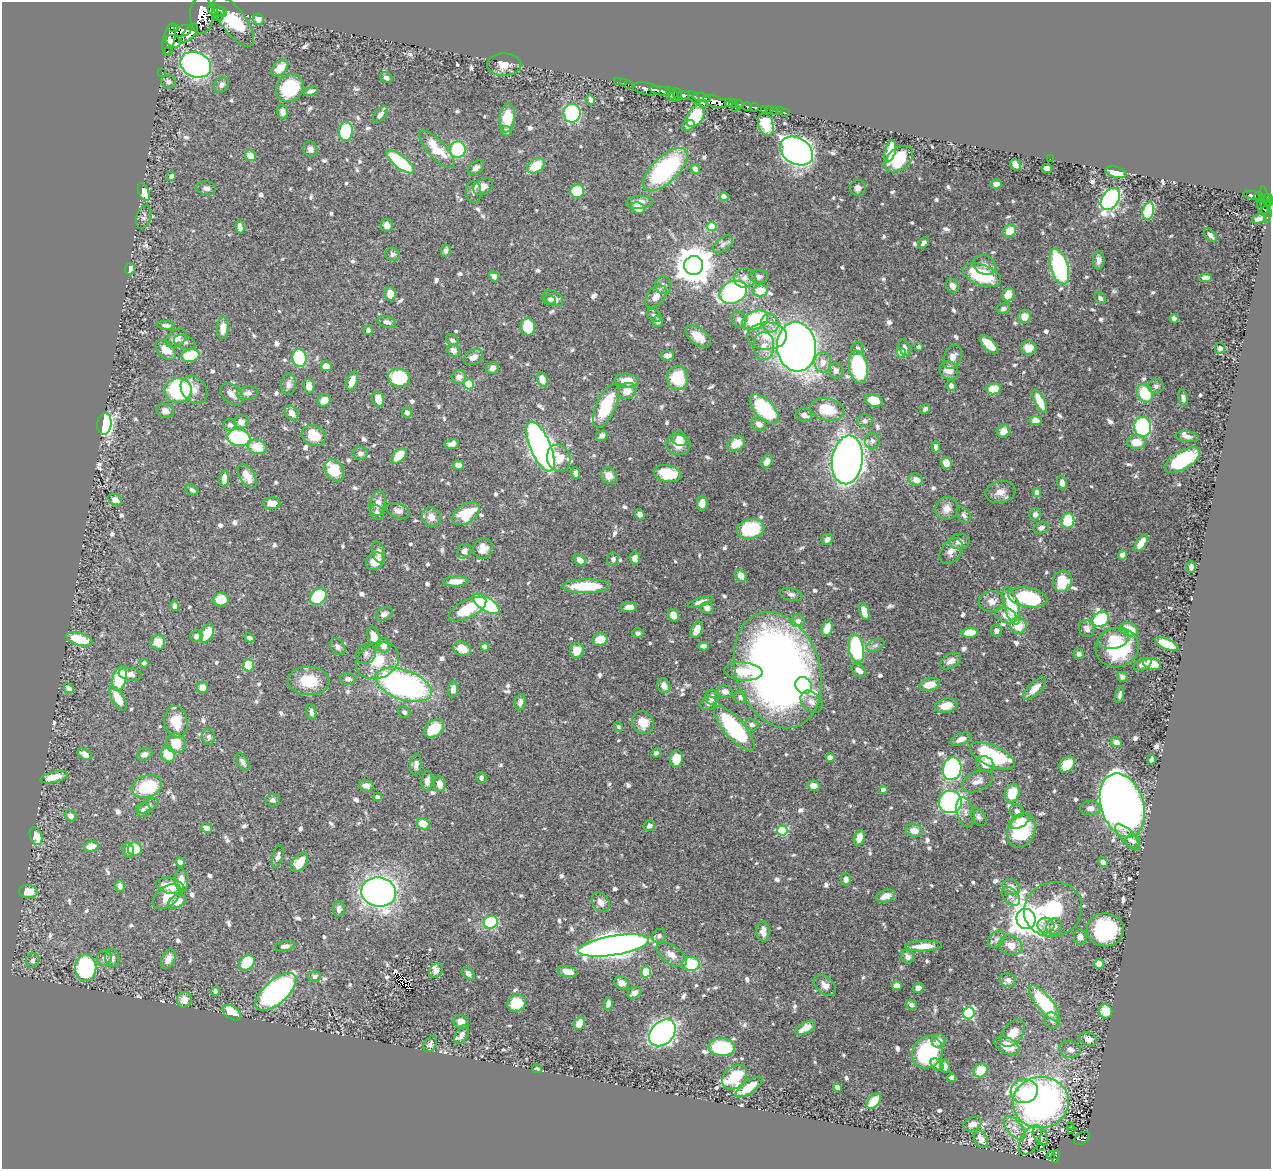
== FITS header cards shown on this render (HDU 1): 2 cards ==
NAXIS1  =                 1269
NAXIS2  =                 1167

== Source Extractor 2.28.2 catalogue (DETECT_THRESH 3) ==
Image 1269 x 1167 px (HDU 1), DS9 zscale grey, 1 PNG px = 1 image px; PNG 1273 x 1171 px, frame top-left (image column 1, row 1167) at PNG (2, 2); each listed source drawn as its Kron ellipse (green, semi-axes under 4 px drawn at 4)
Background 0.642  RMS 0.0094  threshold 0.0283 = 3 sigma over >= 5 px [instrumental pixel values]
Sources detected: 825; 4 with non-positive FLUX_AUTO (blend fragments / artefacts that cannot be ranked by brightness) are neither listed nor drawn; of the other 821, the 500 brightest by FLUX_AUTO listed and drawn (321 fainter detections omitted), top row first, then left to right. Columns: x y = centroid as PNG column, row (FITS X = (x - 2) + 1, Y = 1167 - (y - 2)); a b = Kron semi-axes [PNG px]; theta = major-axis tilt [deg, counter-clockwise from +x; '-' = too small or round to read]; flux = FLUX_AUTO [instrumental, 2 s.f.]
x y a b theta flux
216 11 8 5 -24 550
222 12 5 4 - 490
201 15 19 11 89 1900
218 17 5 3 - 120
259 19 6 5 - 7.9
234 22 29 12 -53 170
173 28 6 4 -16 50
183 31 8 5 21 190
189 33 11 5 50 510
169 40 15 6 79 860
173 41 8 5 -28 22
168 52 4 2 - 15
196 65 16 12 -24 240
504 65 17 11 2 7.4
280 68 10 6 43 9.7
162 72 2 2 - 3
386 78 6 5 - 2.9
168 82 7 6 - 2.3
617 82 2 2 - 8.4
623 83 2 2 - 7.5
628 84 3 2 - 15
221 85 8 6 49 2.3
290 88 15 12 42 38
646 89 14 6 -11 710
311 91 7 4 19 1.9
660 91 11 3 -11 660
673 94 9 4 -49 110
677 94 6 3 -69 76
684 95 6 4 -3 410
670 97 3 2 - 21
694 97 7 4 -49 260
702 98 9 3 -9 130
590 99 5 4 - 3.1
715 102 12 5 -18 1000
728 102 3 3 - 86
703 103 4 3 - 55
734 104 4 3 - 210
739 104 4 3 - 170
747 107 5 4 - 130
755 107 4 3 - 37
735 108 4 3 - 95
764 109 3 3 - 24
769 110 2 2 - 4.7
774 111 2 2 - 5.5
779 111 2 2 - 2.1
283 112 7 5 -71 2.8
572 113 9 8 - 65
786 113 2 2 - 4.5
380 115 10 5 51 3.1
695 116 12 7 56 26
507 118 14 7 84 17
766 124 11 7 -71 16
688 125 6 5 - 4.4
346 131 9 7 85 46
506 131 5 5 - 3.9
310 149 8 7 - 2.9
437 149 24 9 -47 19
458 150 8 8 - 50
797 151 17 13 -32 460
890 151 11 5 75 14
250 156 6 5 - 7.3
899 159 16 11 39 32
1050 159 2 2 - 3.3
400 162 17 6 -38 56
1016 165 6 5 - 5.8
536 166 9 6 34 17
476 168 9 6 35 3.1
1047 168 5 4 - 4.4
665 169 28 13 43 97
695 169 5 4 - 3.2
1116 172 10 5 -14 11
171 176 5 4 - 2
996 184 5 4 - 4.8
483 187 10 7 30 6.2
206 188 10 7 -6 2.7
858 188 8 8 - 3.2
577 191 7 6 - 20
144 192 9 5 -66 11
474 192 11 7 -83 3.4
1252 195 9 3 -11 140
724 197 4 4 - 7.7
1259 197 6 3 -79 140
1268 198 4 4 - 130
1110 199 12 8 54 140
639 202 13 6 4 5.7
1269 203 3 2 - 80
1265 205 18 5 -81 140
638 208 7 5 -28 7.4
1263 208 7 4 -52 89
1148 211 9 5 76 44
1265 211 5 2 - 48
144 217 12 7 72 2.3
1259 219 7 4 14 3.8
387 225 6 6 - 3.8
240 227 6 4 -81 3.7
712 227 5 4 - 17
1010 231 7 5 42 14
1210 235 8 4 -49 2.6
923 243 6 4 44 2.3
723 244 12 6 38 2.5
446 250 6 5 - 2.1
392 254 7 6 - 2.1
1099 260 9 6 89 3
694 265 9 9 - 1800
985 265 12 9 -24 3.9
1059 267 18 8 -74 94
130 268 6 5 - 3.3
982 275 20 10 -20 42
494 276 5 4 - 4.8
759 277 9 6 -2 2.5
745 278 11 9 8 4.3
1205 278 6 4 3 3.3
663 285 9 8 - 2.4
952 286 7 6 - 4
760 290 7 6 - 11
733 292 14 11 24 110
390 294 7 5 -76 9.1
1008 295 7 6 - 9.8
656 297 13 8 49 5.2
553 298 10 7 -34 5.6
1100 298 6 5 - 2
549 300 7 5 -17 2.1
1003 309 7 5 9 2.4
654 315 8 5 -33 1.9
1025 317 6 6 - 6.8
1174 319 5 4 - 3
739 320 8 7 - 2.6
755 320 14 9 26 57
658 321 6 5 - 2.2
387 322 9 5 -17 2.2
770 323 9 8 - 3.8
166 325 9 4 -6 2.2
528 327 9 7 -86 23
223 328 11 6 86 6.6
368 330 4 4 - 2.4
767 336 20 13 1 14
698 337 15 8 -39 8.5
176 338 12 8 36 6.8
452 340 6 5 - 1.9
185 342 11 6 -20 2.4
989 344 12 5 -45 13
764 346 14 10 88 7.9
797 347 25 19 -82 660
919 347 4 4 - 2.2
857 348 6 6 - 2.6
905 348 9 5 -68 2.6
1029 348 8 7 - 8.1
1220 348 5 5 - 2.1
166 350 12 7 -41 7.4
453 350 7 6 - 3.1
901 353 5 4 - 20
190 356 9 6 12 27
667 356 6 5 - 3.6
473 357 10 7 27 4
953 357 12 8 67 4.8
299 358 9 7 -76 52
823 362 10 8 -90 5.4
326 366 5 5 - 5.7
858 367 16 9 -80 55
492 368 6 5 - 3.1
949 370 10 8 -39 6.8
836 371 8 7 - 3.2
399 377 11 9 -18 40
459 377 7 7 - 4.2
677 378 12 10 89 24
542 380 7 5 -68 7.1
352 381 10 5 71 7
627 381 12 7 -4 8.7
289 384 10 7 87 3.8
469 384 5 5 - 30
309 386 7 5 -83 4.8
951 386 5 5 - 2.6
1156 386 8 7 - 2.1
994 389 7 5 11 18
178 390 13 12 - 72
194 390 15 11 -49 6.1
627 391 9 8 - 7.8
247 393 11 6 8 2.6
1145 393 9 7 -63 26
232 394 13 9 -41 4.4
1183 398 8 4 -81 2.8
378 399 8 5 -78 7.8
324 400 6 6 - 7.1
874 400 9 6 -17 12
1040 401 13 5 -64 14
606 406 23 9 65 32
764 409 18 9 -46 59
827 409 17 11 -11 18
925 409 5 4 - 1.9
165 411 9 7 -19 3
407 412 5 4 - 2.9
292 413 8 6 -56 5.4
804 415 8 6 -20 2.8
865 421 7 6 - 2
1035 421 6 4 -5 7.5
241 422 7 6 - 5.1
104 424 11 7 84 130
759 424 8 6 -27 3.6
230 425 6 6 - 2.2
1143 427 10 8 -82 78
1003 431 6 6 - 5.9
314 436 12 10 -30 16
602 436 6 4 33 2.6
1187 437 12 5 -6 3.1
239 438 12 8 -9 63
679 439 8 7 - 6
872 441 8 7 - 2.5
1136 442 9 6 -4 11
452 444 7 4 14 2.8
736 444 9 6 31 11
678 445 12 10 -6 8
257 447 9 7 -17 14
541 447 27 10 -67 410
936 447 5 4 - 2.7
360 453 7 6 - 2.5
399 456 9 5 47 14
559 458 14 11 -72 12
847 460 24 15 82 500
1182 460 19 9 30 49
767 461 7 5 62 5.2
946 463 6 5 - 11
458 465 5 4 - 4.6
334 470 12 9 -58 22
576 473 6 4 -84 2.1
668 473 14 8 -12 23
609 475 8 7 - 6.3
247 476 13 7 -57 6.8
224 478 8 5 84 5
916 480 7 6 - 4.4
1062 483 7 5 -73 3.8
192 490 7 5 -34 2
1000 492 15 11 12 6.2
1037 492 4 4 - 4.9
115 500 7 5 -27 3.8
272 503 8 6 0 8.5
702 503 7 5 -90 4
378 504 12 8 79 5.9
947 509 12 11 - 5.8
398 511 12 7 -18 3.9
377 512 8 6 -52 1.9
466 514 15 9 33 24
640 514 5 4 - 3.3
1035 514 6 5 - 2.9
964 515 8 6 -54 2
431 517 10 9 - 6.2
1068 521 8 6 82 22
1041 528 8 5 21 2.5
751 529 14 9 12 38
827 540 6 5 - 3
959 542 10 8 1 3.9
1141 543 10 4 58 8.6
483 548 10 9 - 6.4
464 551 7 6 - 3.2
951 551 14 9 52 4.8
379 552 11 6 -76 2.9
1123 555 5 4 - 4.8
635 558 6 5 - 3
613 559 7 6 - 2
580 560 7 5 -41 4.9
375 561 10 8 43 11
1191 567 6 4 86 1.9
741 576 6 5 - 7.8
456 581 12 5 3 8.3
1062 581 10 9 - 20
586 586 24 7 1 28
791 594 11 6 -13 2.3
318 597 9 7 42 46
1028 597 20 9 -10 51
221 600 8 6 6 14
992 601 13 10 6 6.3
700 602 13 4 19 3.3
486 604 15 7 -33 110
175 606 5 4 - 2.4
1011 606 19 7 -74 31
629 607 8 5 2 5
707 608 6 5 - 3.7
467 609 20 9 27 25
864 612 9 4 -72 9
384 614 9 6 30 3
673 615 6 5 - 6.8
1006 615 11 7 -25 7.2
1101 619 9 7 31 64
798 621 6 6 - 4.4
1018 626 8 8 - 18
827 628 8 5 74 9
1087 629 9 7 -63 4
1129 629 9 6 -20 17
697 630 9 5 64 8
996 631 6 5 - 2.7
207 633 10 6 65 14
638 633 5 5 - 2.3
970 633 8 5 3 13
196 636 6 5 - 2.7
374 637 11 6 -71 7.7
249 638 5 4 - 2
79 639 14 6 -17 23
600 639 7 6 - 11
1113 639 15 10 12 11
158 642 7 7 - 9.6
1167 644 13 5 -24 19
384 645 7 6 - 4.9
875 645 9 5 21 1.9
704 646 5 4 - 2.9
338 647 9 6 -52 2.6
485 647 4 4 - 6.3
1117 648 22 19 19 47
462 649 9 7 -24 10
856 649 14 7 -80 75
577 650 7 7 - 10
366 654 11 9 46 2.9
1079 654 5 4 - 2.2
378 661 22 17 25 22
951 661 11 7 30 4.4
144 663 4 4 - 2.6
1143 664 9 5 27 2.9
1152 664 9 6 -15 10
249 665 6 5 - 18
778 670 60 42 -72 610
859 670 8 5 -39 3.7
743 671 19 9 -5 15
130 674 12 6 -9 3.8
1122 677 5 5 - 1.9
120 678 13 6 77 45
348 679 7 5 -9 3.3
309 681 21 14 -2 21
403 685 29 14 -20 190
804 685 9 7 -54 13
930 685 10 6 17 9.5
664 686 7 6 - 4.4
203 687 6 5 - 5.1
69 688 5 4 - 2.3
1035 688 14 6 44 7.1
453 689 8 5 84 4.5
725 692 7 6 - 3.7
1120 695 8 4 78 1.9
712 697 8 6 -89 4.4
740 697 6 6 - 2.3
118 698 14 6 -60 12
520 702 8 5 80 3.1
811 702 12 9 -47 4.2
709 703 8 6 23 3
946 706 11 7 13 9.4
311 712 8 4 -76 2.2
404 712 7 5 -41 2.1
176 722 16 11 -79 14
643 722 12 10 -57 10
752 725 7 5 -14 2.4
619 727 5 4 - 1.9
434 728 11 7 39 22
734 728 28 10 -48 75
209 737 8 6 -78 2.2
961 739 11 5 22 5.4
1116 742 5 5 - 3.7
176 743 10 9 - 13
656 753 5 4 - 2.1
85 754 8 5 -31 5
144 754 8 6 25 2.8
168 754 8 7 - 15
992 756 24 10 -24 68
830 758 4 4 - 7.4
676 759 8 6 84 14
1152 760 4 4 - 2.2
243 762 10 5 -58 2.4
985 764 9 7 -30 6.7
1067 764 9 6 44 19
416 765 11 5 83 2.6
952 769 11 9 75 140
54 777 14 5 13 7
481 778 5 5 - 2.1
427 781 10 5 83 3.2
977 781 16 9 23 5.5
440 784 8 6 -81 5.4
366 786 7 5 -15 4.1
813 786 6 5 - 5.9
147 787 15 11 19 34
883 790 4 4 - 3.2
1012 793 9 7 70 16
377 797 4 3 - 2.3
273 800 7 6 - 1.9
950 802 11 11 - 150
1122 805 33 21 -72 730
148 806 12 5 32 2.1
1090 808 10 7 1 3
143 810 7 7 - 2
1017 811 7 6 - 2.3
965 812 15 8 -77 4.3
71 816 6 5 - 2.4
979 817 10 6 -53 2.3
1020 821 11 6 32 5.9
423 824 7 5 -28 8.9
649 826 6 5 - 2.7
206 828 6 4 -31 4
782 830 5 5 - 43
914 830 8 6 -15 6.7
1022 830 18 13 63 38
36 836 9 6 -69 15
1128 837 17 6 -47 5.1
859 838 8 5 70 8.1
1133 841 7 7 - 2
91 846 7 5 12 9.2
135 849 7 7 - 27
128 850 7 6 - 3
278 856 11 5 75 2.3
180 862 5 4 - 2.6
300 862 11 6 52 15
1103 862 5 4 - 2.4
846 879 6 5 - 3.2
181 880 12 6 -84 6.6
120 886 6 5 - 2.6
170 886 14 8 -11 13
1011 887 9 7 -41 5.7
28 891 9 6 -5 12
379 892 17 14 -7 420
167 896 16 10 38 10
886 896 10 6 21 6.7
1011 896 11 7 -46 3.1
177 901 10 6 25 9
601 902 10 8 -55 4.6
339 909 8 6 87 2.6
1053 909 29 27 22 44
1026 919 10 9 - 1200
491 922 7 6 - 50
1046 925 8 7 - 3.3
1054 926 8 7 - 3.6
1105 930 18 16 0 52
763 932 10 6 -89 4.5
659 936 7 6 - 2.1
1080 937 7 6 - 3.2
996 939 10 7 45 2.5
613 945 35 10 9 710
1011 945 12 9 -27 7
285 946 10 5 10 3.5
923 946 18 5 3 10
671 955 17 9 -35 6.2
908 957 7 6 - 3.3
104 958 8 7 - 2.3
112 958 9 7 -80 2.4
168 959 10 6 63 5.6
33 960 7 6 - 2.6
247 963 8 6 48 23
691 964 9 7 -5 26
1099 964 5 5 - 6.3
86 968 13 10 -89 77
436 970 8 6 52 4.3
568 972 10 5 -12 6.6
646 972 5 5 - 18
468 973 7 5 -45 3.3
314 976 6 5 - 2.4
1008 980 8 6 -20 2.5
621 983 7 6 - 4.7
825 985 13 8 -42 4.8
897 986 5 4 - 6.2
918 988 6 4 33 2.8
215 991 4 4 - 3.2
276 992 25 11 41 200
634 993 7 5 31 3.1
184 1000 8 7 - 5.6
517 1003 9 8 - 18
1045 1003 22 7 -50 58
608 1004 6 4 80 3.4
911 1005 6 4 -35 2.4
1106 1011 7 6 - 12
232 1013 10 6 -36 18
969 1013 6 5 - 66
1052 1021 8 7 - 2.9
461 1022 8 6 -29 4.6
579 1023 6 5 - 6.7
806 1028 11 5 30 8.4
662 1033 15 11 46 280
1013 1033 16 9 55 9.9
462 1034 10 6 61 3.5
1088 1039 9 6 -23 4.8
939 1041 7 7 - 4.9
430 1044 8 6 55 1.9
1007 1046 13 8 -27 13
722 1047 13 9 -5 52
1070 1049 11 8 -12 3.8
927 1052 17 14 57 56
937 1065 7 5 -43 3.1
945 1066 6 5 - 2.5
537 1069 5 3 - 2.6
981 1070 7 6 - 18
735 1077 14 10 44 46
952 1078 4 4 - 3.4
749 1087 16 6 35 15
837 1087 5 4 - 3.9
1024 1091 13 12 - 11
874 1101 9 5 49 15
1041 1102 28 26 4 280
972 1124 10 6 21 4.5
1070 1127 3 3 - 3.1
1015 1128 14 7 -49 5.7
1072 1129 3 3 - 2.2
1040 1136 10 6 -56 2.8
1082 1138 8 5 31 59
981 1139 9 6 -63 4.9
1030 1140 16 9 59 5.7
1040 1147 3 3 - 2.4
1051 1155 4 3 - 20
1056 1157 6 2 77 13
At the frame edge (FLAGS 8, measured only in part): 2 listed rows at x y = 1268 198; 1269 203
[321 fainter detections neither listed nor drawn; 4 non-positive-flux detections neither listed nor drawn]